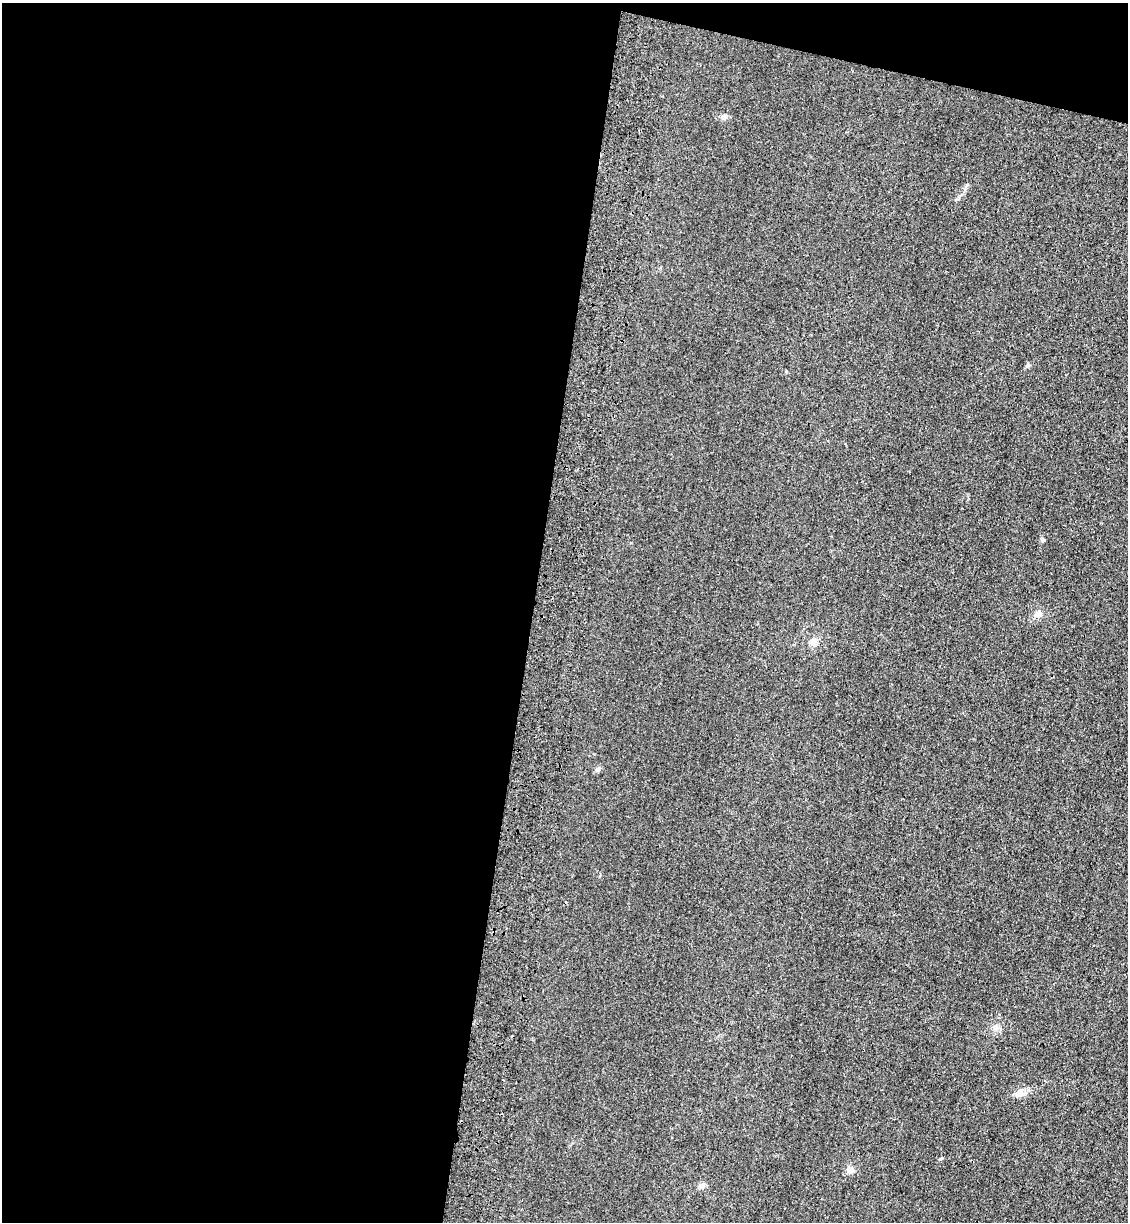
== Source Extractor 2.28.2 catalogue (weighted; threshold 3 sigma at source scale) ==
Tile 1 of 4 x 4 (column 1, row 1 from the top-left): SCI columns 234-1359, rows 3685-4904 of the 5085 x 4929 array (HDU 1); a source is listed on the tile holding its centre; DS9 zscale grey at full resolution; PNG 1130 x 1224 px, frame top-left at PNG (2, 3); no overlay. Shown black and unused: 50% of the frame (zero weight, under 3 of 4 exposures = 6% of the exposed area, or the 3 px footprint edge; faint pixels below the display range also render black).
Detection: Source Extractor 2.28.2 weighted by HDU 2 'WHT'; one run over the whole footprint, this tile lists its part. Background 0.0311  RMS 0.0056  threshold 0.0251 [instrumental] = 3 sigma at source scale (4.5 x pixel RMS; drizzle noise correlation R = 1.50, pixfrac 1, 0.05/0.05 arcsec/px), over >= 5 px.
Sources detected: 12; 1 cosmic-ray / hot-pixel residue — not listed; the other 11 listed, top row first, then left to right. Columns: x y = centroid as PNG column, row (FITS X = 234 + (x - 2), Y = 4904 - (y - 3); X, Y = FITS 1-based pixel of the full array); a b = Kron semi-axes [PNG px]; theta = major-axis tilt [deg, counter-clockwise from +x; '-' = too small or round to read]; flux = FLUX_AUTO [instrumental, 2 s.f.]
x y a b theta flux
723 117 7 6 - 1.3
1028 365 7 5 18 0.99
1042 540 4 4 - 2.1
1038 614 9 8 - 2.5
813 641 10 8 36 3
597 769 7 5 40 1.3
996 1028 8 7 - 2.2
1020 1093 11 9 -16 3.1
941 1158 6 3 20 0.58
850 1170 10 8 15 2.7
701 1186 7 7 - 1.8
Unlisted compact peaks at least as high as the median listed source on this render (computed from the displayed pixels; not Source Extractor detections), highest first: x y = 957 199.